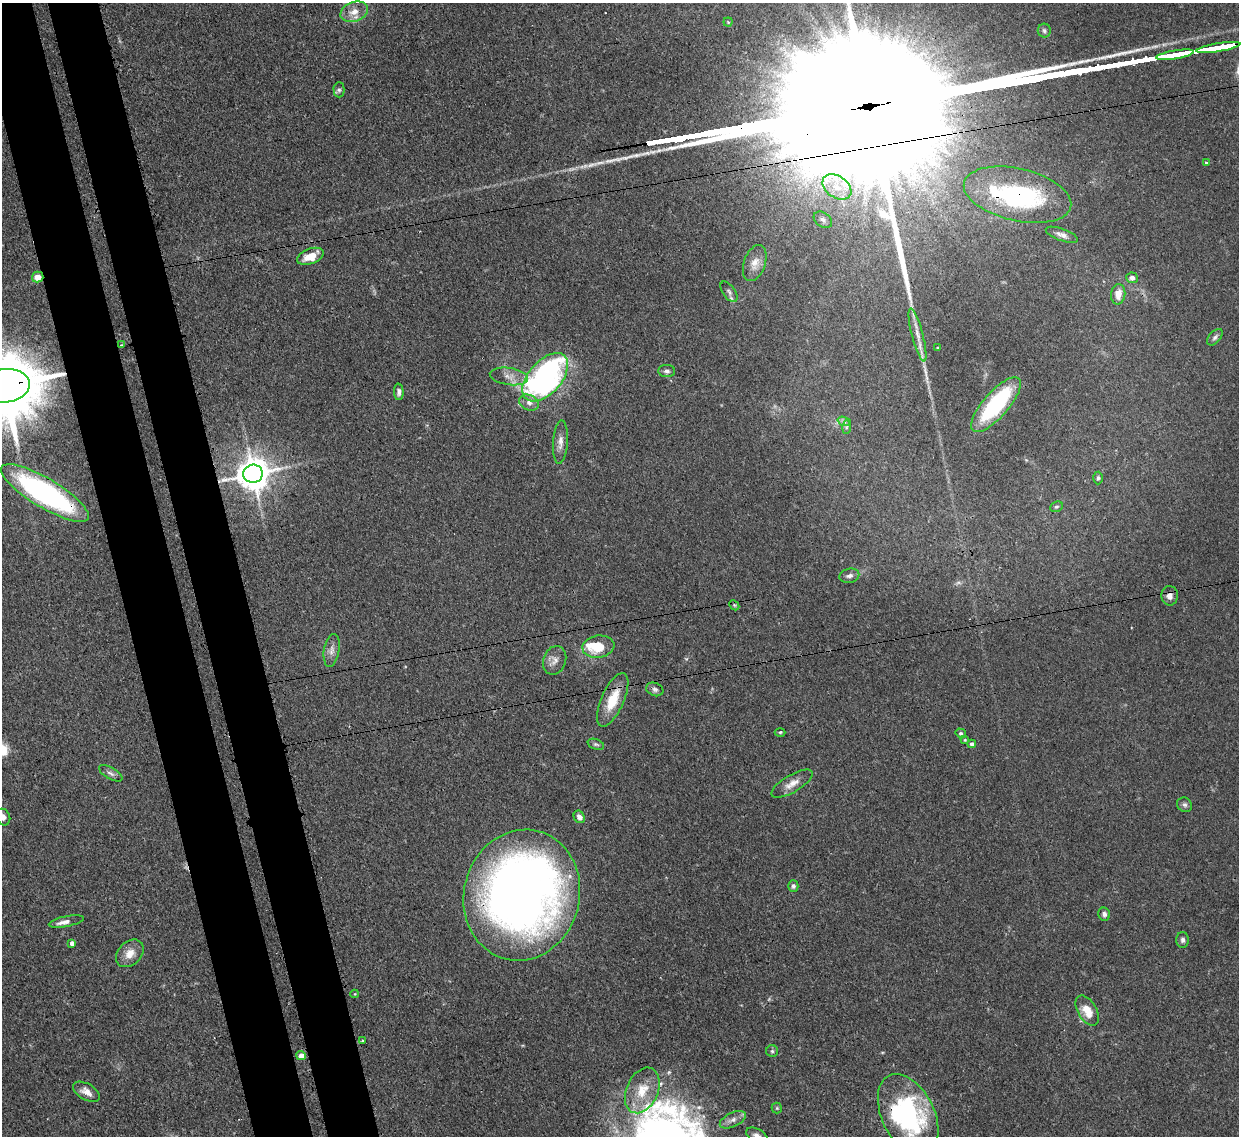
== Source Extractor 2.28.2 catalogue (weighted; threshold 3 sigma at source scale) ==
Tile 11 of 4 x 4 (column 3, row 3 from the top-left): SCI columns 2550-3786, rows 1351-2484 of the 5105 x 5088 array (HDU 1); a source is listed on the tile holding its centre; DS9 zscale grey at full resolution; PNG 1241 x 1138 px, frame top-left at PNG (2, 3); each listed source drawn as its Kron ellipse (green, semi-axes under 4 px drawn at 4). Shown black and unused: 9% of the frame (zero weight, under 3 of 4 exposures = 9% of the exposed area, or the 3 px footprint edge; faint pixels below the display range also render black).
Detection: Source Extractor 2.28.2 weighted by HDU 2 'WHT'; one run over the whole footprint, this tile lists its part. Background 0.146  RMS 0.0052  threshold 0.0234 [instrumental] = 3 sigma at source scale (4.5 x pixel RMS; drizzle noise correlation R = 1.50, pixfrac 1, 0.05/0.05 arcsec/px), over >= 5 px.
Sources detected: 82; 2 too faint to see at this stretch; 3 inside a brighter object's white glare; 4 long thin detections or spike segments (spike, bleed or trail) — neither listed nor drawn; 2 inside a brighter listed object's ellipse — not listed separately; the other 71 listed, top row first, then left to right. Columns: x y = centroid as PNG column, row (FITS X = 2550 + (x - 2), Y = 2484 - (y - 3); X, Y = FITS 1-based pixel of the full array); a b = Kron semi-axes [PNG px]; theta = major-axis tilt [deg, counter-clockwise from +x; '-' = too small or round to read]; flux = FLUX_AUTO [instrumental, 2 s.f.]
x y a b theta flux
354 12 14 9 19 6
728 22 4 4 - 0.59
1044 31 7 6 - 1.2
1219 47 22 3 9 1800
1175 55 19 3 9 1700
339 90 7 5 -90 1.3
1206 162 3 3 - 0.66
837 187 16 11 -35 8.4
1017 195 55 26 -13 72
823 220 10 7 -35 2.1
1062 235 17 6 -20 2.9
310 256 14 7 20 8.1
755 263 19 10 71 5.2
38 277 6 5 - 5.4
1132 278 6 5 - 2.3
729 292 12 6 -54 1.7
1118 294 10 7 83 5.2
917 335 27 5 -75 5.3
1215 337 10 5 49 1.6
122 345 3 2 - 0.72
938 348 3 2 - 0.57
667 371 8 6 1 1.7
509 376 19 8 -8 5
545 377 29 16 48 160
5 386 25 16 6 6200
399 392 8 4 -87 1.7
529 403 10 7 -25 2.8
996 405 35 12 49 55
844 421 7 4 -20 1.2
846 427 7 4 89 0.9
560 442 22 7 86 4
253 474 10 9 - 1100
1098 478 6 4 89 0.89
45 493 50 14 -31 110
1056 507 6 5 - 0.92
849 576 10 7 12 2.2
1170 596 10 8 84 3
734 605 6 4 -45 0.66
598 647 16 11 8 16
332 650 16 7 80 3.5
555 660 15 11 69 4
655 689 9 6 -22 1.6
613 700 29 11 66 14
780 732 5 3 - 0.61
961 733 5 4 - 0.83
965 740 3 3 - 0.53
596 744 8 5 -20 1.1
972 744 4 4 - 1.7
111 773 13 5 -29 1.8
792 784 23 8 31 5.3
1185 805 8 7 - 1.5
3 817 8 7 - 2.6
579 817 6 5 - 2.7
793 886 6 5 - 1.5
522 895 66 58 75 470
1104 914 6 6 - 1.5
66 921 18 5 11 3.1
1183 940 8 6 -90 1.5
72 943 4 4 - 2.2
130 953 16 11 45 6
355 994 4 4 - 0.52
1087 1010 16 9 -59 8.3
363 1041 3 2 - 0.64
772 1051 6 6 - 0.98
301 1056 4 4 - 4.6
642 1090 24 16 66 14
86 1092 15 8 -29 4.1
777 1108 5 5 - 0.7
908 1115 44 26 -64 78
733 1120 14 7 26 3
757 1135 11 6 -27 2.5
Overlapping masked pixels (flux is a lower limit): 10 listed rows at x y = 1219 47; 1017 195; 38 277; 5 386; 253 474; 45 493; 1170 596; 613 700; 522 895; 908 1115
Isophote crosses this tile's border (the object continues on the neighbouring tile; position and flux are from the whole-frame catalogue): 5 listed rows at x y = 5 386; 45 493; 3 817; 908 1115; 757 1135